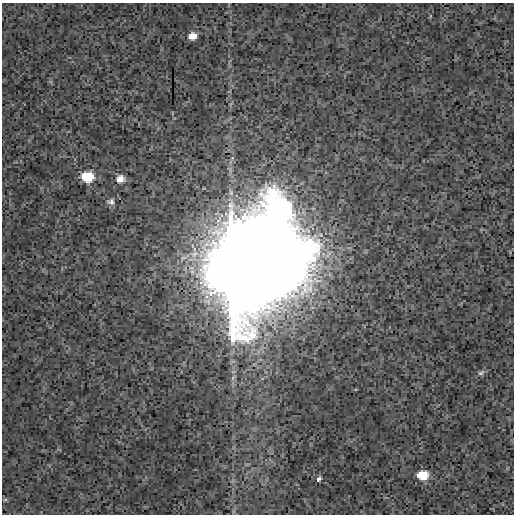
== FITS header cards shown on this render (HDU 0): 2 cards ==
NAXIS1  =                  512
NAXIS2  =                  512

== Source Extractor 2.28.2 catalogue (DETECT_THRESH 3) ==
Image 512 x 512 px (HDU 0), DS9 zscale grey, 1 PNG px = 1 image px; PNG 516 x 516 px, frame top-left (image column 1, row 512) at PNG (2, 3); no overlay
Background 5.33e-04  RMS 0.0031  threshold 0.00916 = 3 sigma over >= 5 px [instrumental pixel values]
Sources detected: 9; all 9 listed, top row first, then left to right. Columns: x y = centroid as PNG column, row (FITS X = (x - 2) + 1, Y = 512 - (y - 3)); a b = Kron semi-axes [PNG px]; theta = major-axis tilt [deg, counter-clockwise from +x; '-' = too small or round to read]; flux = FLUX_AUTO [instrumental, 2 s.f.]
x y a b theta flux
192 36 8 7 - 1.7
88 177 9 8 - 8.3
120 179 9 8 - 1.5
111 202 9 7 -13 0.72
259 260 47 40 18 8200
481 373 10 6 29 0.58
423 475 9 7 6 5.9
319 479 5 3 - 0.57
5 500 6 4 0 0.27